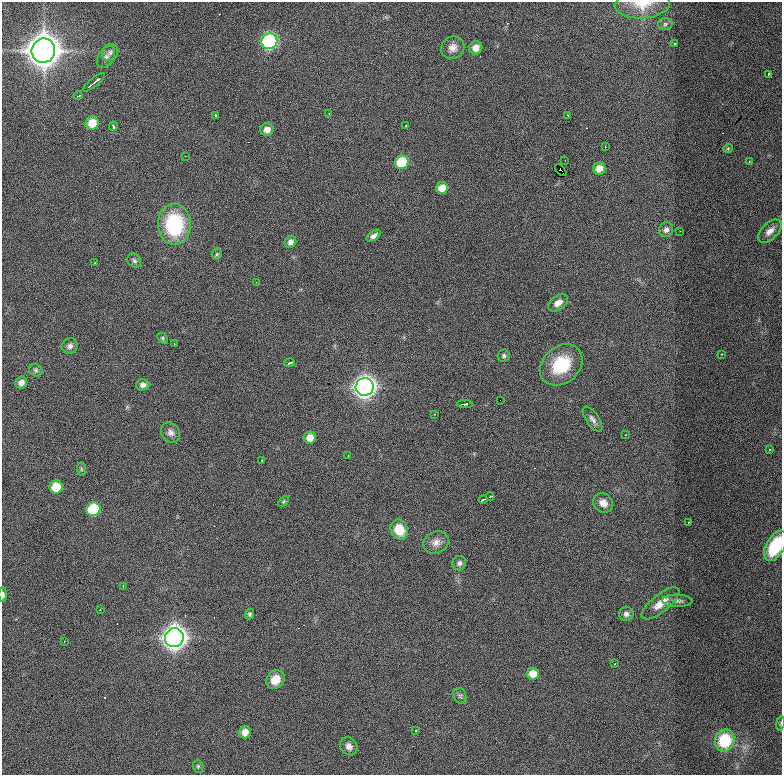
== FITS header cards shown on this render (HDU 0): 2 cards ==
NAXIS1  =                  780 / length of data axis 1
NAXIS2  =                  773 / length of data axis 2

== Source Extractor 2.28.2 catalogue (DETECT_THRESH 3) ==
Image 780 x 773 px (HDU 0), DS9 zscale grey, 1 PNG px = 1 image px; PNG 784 x 777 px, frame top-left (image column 1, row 773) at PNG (2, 2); each listed source drawn as its Kron ellipse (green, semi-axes under 4 px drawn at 4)
Background 1120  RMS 27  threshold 81.3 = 3 sigma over >= 5 px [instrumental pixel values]
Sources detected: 91; all 91 listed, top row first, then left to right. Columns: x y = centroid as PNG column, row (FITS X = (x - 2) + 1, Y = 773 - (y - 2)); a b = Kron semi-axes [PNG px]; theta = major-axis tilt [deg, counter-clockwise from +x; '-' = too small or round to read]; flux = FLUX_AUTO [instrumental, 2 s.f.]
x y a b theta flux
642 4 27 14 2 3.7e+04
665 24 7 6 - 3.9e+03
269 41 8 7 - 4.1e+05
675 44 3 3 - 1.1e+04
453 48 12 11 - 1.5e+04
476 48 7 6 - 1.7e+04
43 51 12 11 - 3.9e+06
110 52 9 7 50 6.3e+03
106 57 12 7 58 7.9e+03
768 74 3 2 - 1.8e+03
94 82 13 2 39 9.9e+03
78 96 4 3 - 1.9e+03
329 113 3 2 - 1.7e+03
215 115 3 3 - 4.4e+03
568 115 3 2 - 2.6e+03
92 123 7 6 - 3.4e+04
113 126 5 3 - 7.9e+03
406 126 3 2 - 1.6e+03
267 130 6 6 - 1.4e+04
605 146 2 2 - 1.6e+03
728 148 5 3 - 1.6e+03
185 156 2 2 - 8.8e+02
565 160 2 2 - 1.0e+03
402 162 7 6 - 7.9e+04
749 162 2 2 - 1.2e+03
599 169 6 6 - 2.1e+04
561 170 7 3 -49 2.1e+05
442 188 6 6 - 2.0e+04
174 224 20 16 -87 1.5e+05
666 230 7 7 - 8.0e+03
680 231 2 2 - 9.6e+02
770 231 14 8 43 1.3e+04
374 236 8 4 36 6.7e+03
290 242 6 5 - 8.5e+03
217 254 5 5 - 2.5e+03
134 261 8 6 -53 4.4e+03
95 263 3 2 - 1.9e+03
256 282 2 2 - 9.0e+02
558 303 11 7 35 1.2e+04
162 338 6 4 -49 2.7e+03
174 343 3 2 - 1.6e+03
70 346 8 7 - 6.6e+03
722 354 3 2 - 2.3e+03
504 356 6 6 - 4.0e+03
290 363 5 3 - 6.5e+03
561 365 23 18 42 8.3e+04
36 370 7 6 - 3.9e+03
21 383 6 5 - 1.2e+04
143 385 6 6 - 8.9e+03
365 387 9 8 - 1.4e+06
500 400 2 2 - 3.0e+04
465 404 7 2 1 8.0e+03
434 414 3 2 - 1.7e+03
592 419 15 6 -55 8.3e+03
171 433 11 9 -55 9.0e+03
625 435 2 2 - 1.3e+03
310 438 6 6 - 1.9e+04
770 449 3 2 - 3.2e+03
348 455 2 2 - 1.1e+03
262 460 3 3 - 3.1e+03
81 469 7 4 -89 3.0e+03
56 487 7 6 - 4.9e+04
490 496 4 2 - 2.2e+03
483 499 4 2 - 2.6e+03
283 501 6 4 45 2.4e+03
603 503 10 9 - 1.5e+04
93 509 7 7 - 1.0e+05
688 522 2 2 - 1.4e+03
399 530 10 8 -67 3.8e+04
436 542 13 10 27 1.3e+04
775 546 17 9 62 8.2e+04
459 563 7 6 - 6.0e+03
123 587 4 2 - 6.5e+03
3 595 7 3 90 6.5e+03
677 601 15 6 -1 6.8e+03
660 603 23 8 39 2.3e+04
100 609 3 2 - 1.6e+03
250 614 5 4 - 3.5e+03
626 614 7 7 - 7.6e+03
174 638 9 9 - 1.8e+06
64 641 3 2 - 1.3e+03
615 664 2 2 - 1.5e+03
533 674 6 6 - 2.5e+04
275 680 10 8 46 2.6e+04
460 696 8 6 -63 4.7e+03
780 723 7 3 80 2.3e+03
415 730 3 3 - 1.2e+04
245 732 6 6 - 1.7e+04
725 741 11 10 - 7.3e+04
349 746 9 8 - 9.1e+03
198 766 6 5 - 3.0e+03
At the frame edge (FLAGS 8, measured only in part): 4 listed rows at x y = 642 4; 775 546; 3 595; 780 723